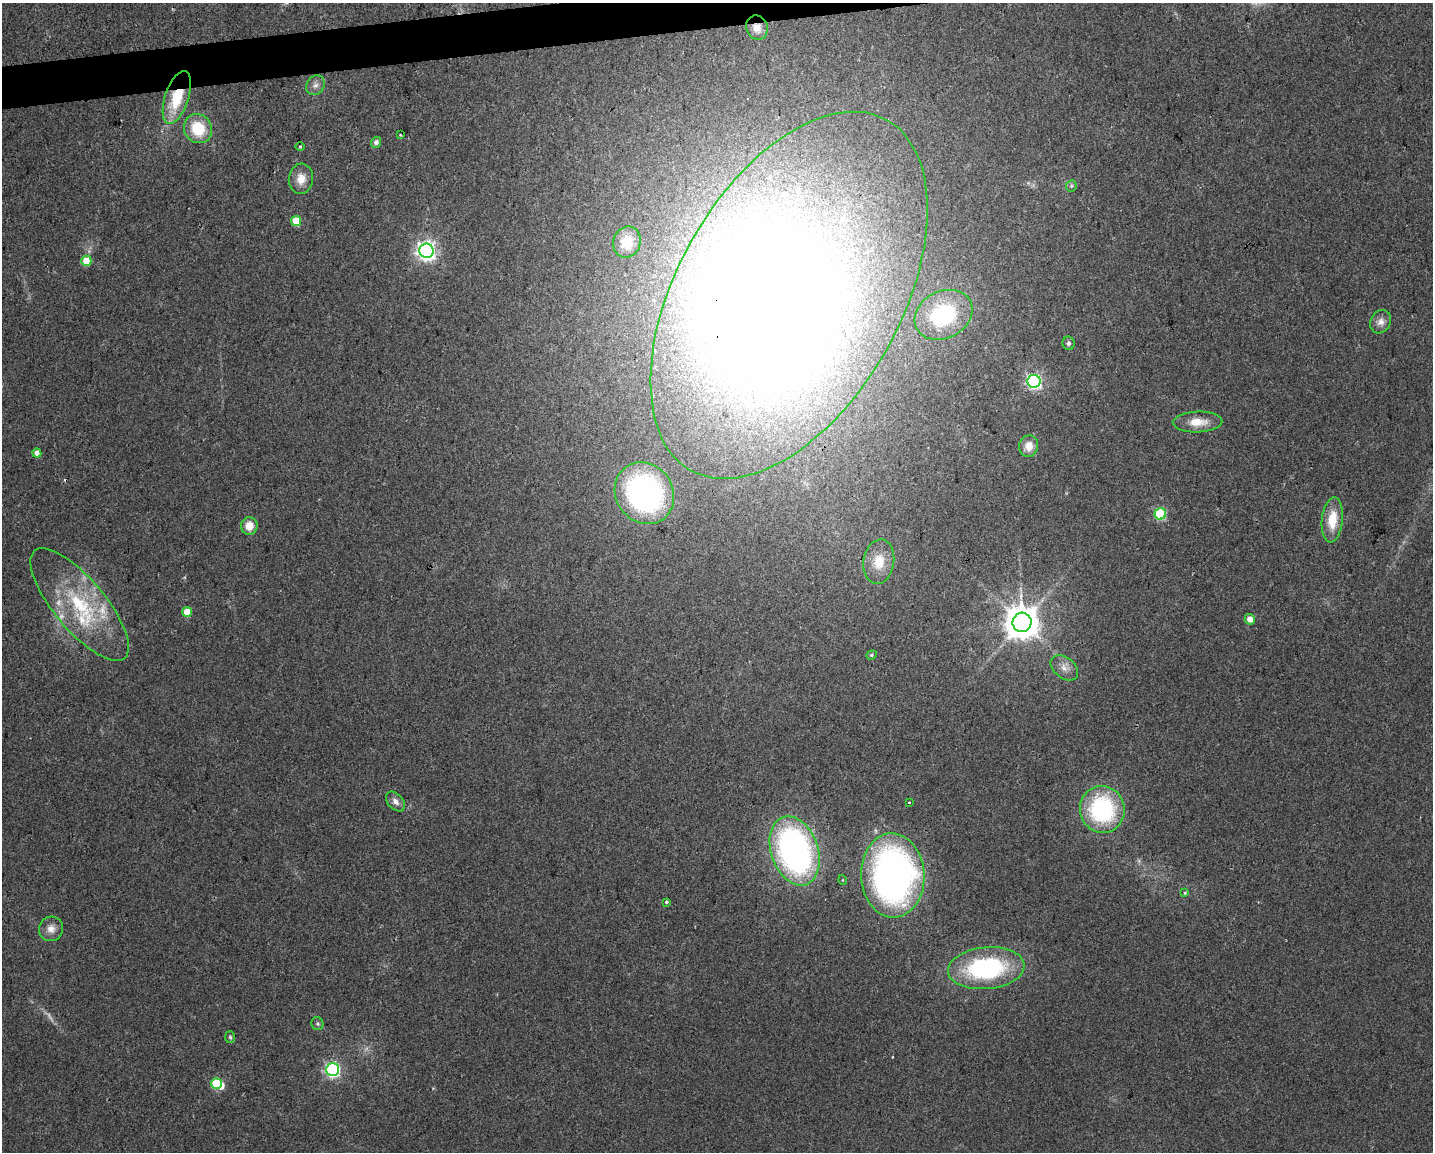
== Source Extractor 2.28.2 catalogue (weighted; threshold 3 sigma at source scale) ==
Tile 8 of 3 x 4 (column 2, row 3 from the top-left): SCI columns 1440-2870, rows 1151-2300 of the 4352 x 4599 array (HDU 1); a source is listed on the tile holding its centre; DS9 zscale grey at full resolution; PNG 1435 x 1154 px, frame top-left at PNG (2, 3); each listed source drawn as its Kron ellipse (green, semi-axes under 4 px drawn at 4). Shown black and unused: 2% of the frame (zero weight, under 2 of 3 exposures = <1% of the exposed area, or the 3 px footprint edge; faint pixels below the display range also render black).
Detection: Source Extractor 2.28.2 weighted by HDU 2 'WHT'; one run over the whole footprint, this tile lists its part. Background 0.0444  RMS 0.0069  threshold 0.0309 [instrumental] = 3 sigma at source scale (4.5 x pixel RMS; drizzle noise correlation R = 1.50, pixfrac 1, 0.0396/0.0396 arcsec/px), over >= 5 px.
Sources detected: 56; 3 too faint to see at this stretch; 2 inside a brighter object's white glare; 2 cosmic-ray / hot-pixel residue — neither listed nor drawn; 3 inside a brighter listed object's ellipse — not listed separately; the other 46 listed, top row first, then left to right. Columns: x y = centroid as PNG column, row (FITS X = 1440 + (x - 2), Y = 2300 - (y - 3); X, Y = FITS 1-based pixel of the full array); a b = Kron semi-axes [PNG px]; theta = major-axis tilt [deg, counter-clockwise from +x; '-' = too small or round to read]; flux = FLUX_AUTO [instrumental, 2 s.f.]
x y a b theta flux
757 28 12 10 -68 6.7
315 85 10 8 54 3.6
177 98 28 12 72 31
198 129 15 13 -54 25
400 135 3 2 - 0.66
376 142 5 5 - 2.7
300 146 5 3 - 0.8
301 179 15 12 84 8.7
1071 186 6 5 - 1.3
296 221 5 5 - 18
627 242 16 13 68 13
426 251 7 7 - 350
86 261 5 5 - 13
789 295 201 112 61 2000
943 315 30 23 28 57
1381 322 12 10 60 4.8
1068 343 7 6 - 1.9
1034 381 6 6 - 170
1198 422 25 10 2 12
1029 446 11 9 81 7.9
37 453 4 4 - 4.2
644 493 32 28 -54 180
1160 514 6 5 - 68
1332 520 22 10 84 17
249 526 9 8 - 9
879 562 22 15 82 16
80 605 70 25 -50 67
187 612 5 5 - 11
1250 619 5 5 - 5.2
1022 622 10 9 - 1500
872 655 5 4 - 0.98
1064 668 15 10 -38 6.1
395 801 11 7 -47 4
909 802 3 3 - 1.1
1102 809 23 22 - 85
795 851 36 23 -71 250
893 875 42 31 -87 300
843 880 5 3 - 0.53
1185 893 3 3 - 3.6
666 902 4 3 - 1.2
51 929 12 12 - 5.9
986 968 38 21 5 95
317 1024 6 6 - 1.4
230 1037 6 5 - 1.2
333 1070 6 6 - 170
216 1083 5 5 - 28
Overlapping masked pixels (flux is a lower limit): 3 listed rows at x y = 757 28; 177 98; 789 295